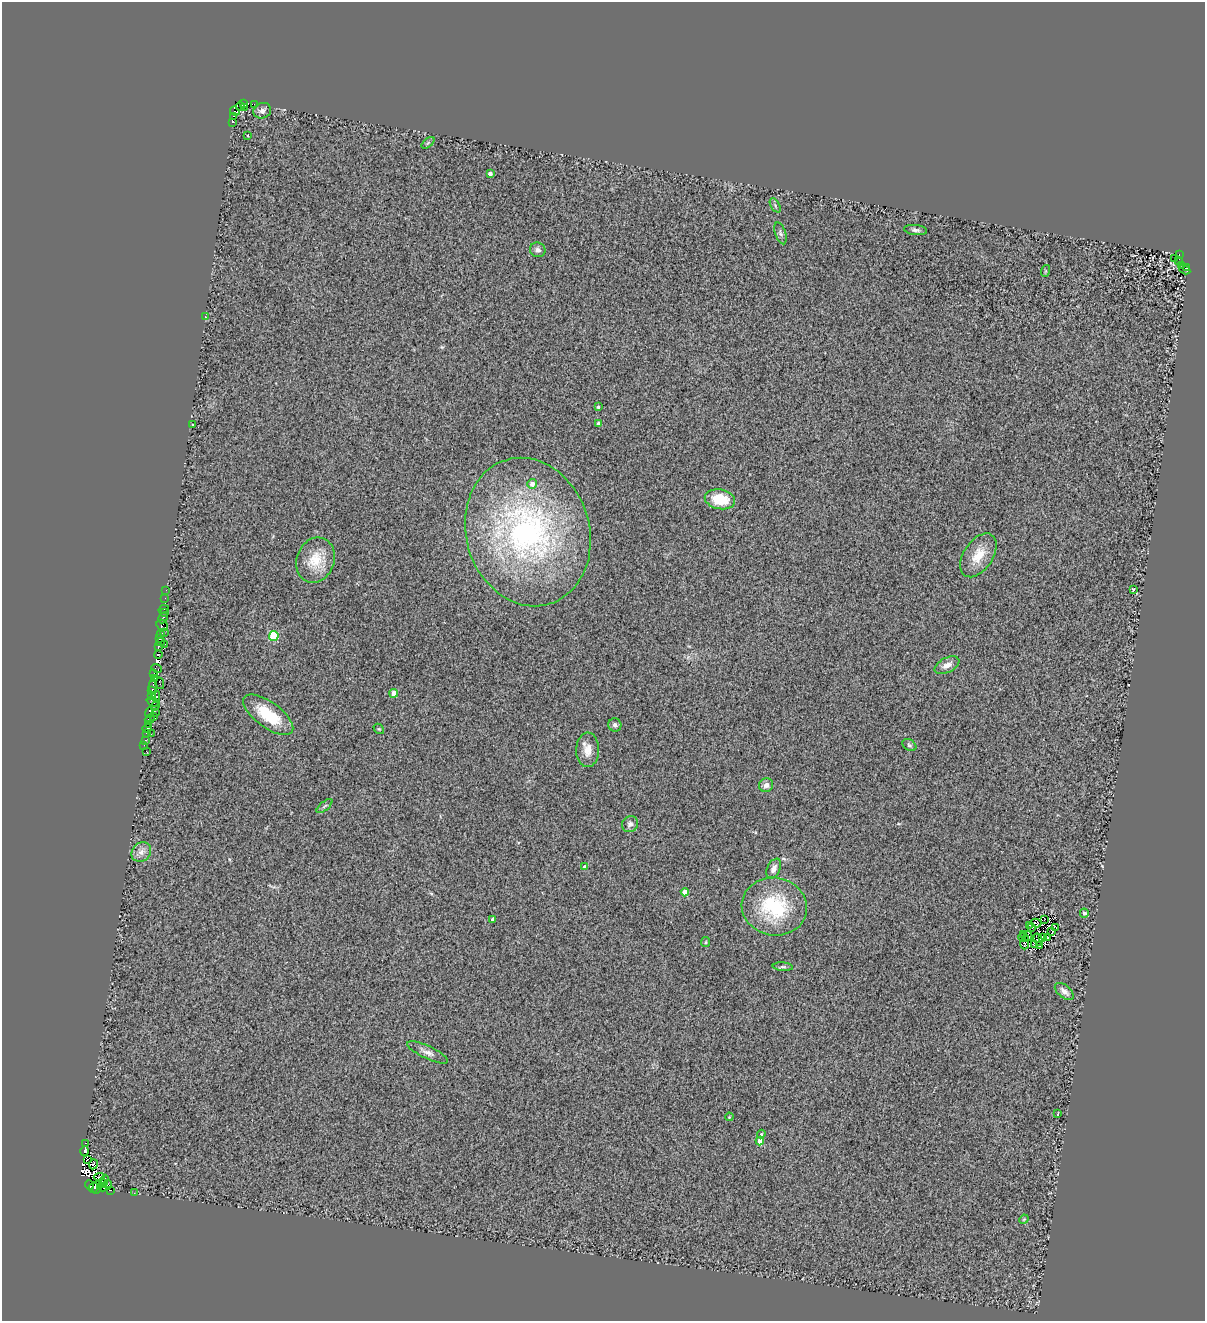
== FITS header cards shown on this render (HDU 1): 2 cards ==
NAXIS1  =                 1203
NAXIS2  =                 1319

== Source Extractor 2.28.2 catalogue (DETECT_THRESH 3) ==
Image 1203 x 1319 px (HDU 1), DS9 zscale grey, 1 PNG px = 1 image px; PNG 1207 x 1323 px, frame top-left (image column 1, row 1319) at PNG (2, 2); each listed source drawn as its Kron ellipse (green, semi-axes under 4 px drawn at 4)
Background 0.469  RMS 0.5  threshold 1.49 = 3 sigma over >= 5 px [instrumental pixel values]
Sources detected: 134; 13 with non-positive FLUX_AUTO (blend fragments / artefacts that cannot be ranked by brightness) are neither listed nor drawn; the other 121 listed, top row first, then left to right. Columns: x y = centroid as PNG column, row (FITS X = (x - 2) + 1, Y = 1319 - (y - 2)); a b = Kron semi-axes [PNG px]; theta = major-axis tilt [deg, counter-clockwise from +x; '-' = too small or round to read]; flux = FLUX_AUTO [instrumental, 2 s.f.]
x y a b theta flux
244 103 3 2 - 34
254 104 2 2 - 15
240 107 4 2 - 130
244 107 4 2 - 51
235 111 5 2 - 150
262 111 9 7 23 150
234 116 3 2 - 140
232 122 3 2 - 63
248 135 2 2 - 21
428 143 8 4 38 57
490 173 4 3 - 150
775 205 8 4 -59 68
916 230 11 5 -5 110
780 233 11 5 -71 82
538 250 8 7 - 130
1179 255 4 2 - 270
1175 258 3 2 - 40
1178 261 2 2 - 20
1182 266 4 2 - 190
1187 267 3 3 - 100
1185 269 6 3 -31 270
1045 271 6 4 71 32
205 317 3 2 - 74
598 407 3 3 - 52
193 424 3 3 - 59
598 424 4 4 - 160
532 484 5 5 - 200
720 499 15 10 -11 1000
528 532 75 61 -73 10000
978 555 24 14 56 710
315 560 23 19 69 890
1133 589 4 3 - 69
166 590 2 2 - 18
165 598 2 2 - 21
164 609 5 2 - 31
165 613 3 2 - 48
163 618 6 3 62 310
162 625 6 5 - 570
164 632 3 2 - 130
160 634 4 3 - 1200
274 636 5 4 - 1900
160 639 3 2 - 170
161 642 4 2 - 250
165 644 3 2 - 35
158 647 3 3 - 140
158 655 4 2 - 83
947 665 13 7 28 240
157 668 5 2 - 32
154 673 3 2 - 59
155 679 4 3 - 150
160 683 6 3 -78 160
153 686 7 2 88 310
152 690 3 2 - 170
394 693 4 4 - 520
152 695 4 2 - 450
156 696 5 3 - 600
153 702 7 4 -24 87
155 706 4 2 - 160
149 713 5 4 - 510
156 713 3 2 - 18
268 715 30 12 -36 1200
153 716 2 2 - 72
150 719 5 2 - 26
149 724 4 2 - 170
615 725 7 6 - 120
147 728 4 3 - 400
379 729 6 4 -42 38
147 733 3 2 - 180
151 734 2 2 - 32
145 740 3 3 - 72
144 745 3 2 - 23
909 745 7 5 -35 63
588 750 17 11 89 400
146 751 3 2 - 74
766 785 7 6 - 140
324 806 9 3 40 50
630 824 8 7 - 140
141 852 10 9 - 220
585 867 4 3 - 200
774 869 10 6 65 160
685 892 4 4 - 560
774 907 33 29 -11 2400
1084 913 4 4 - 83
493 919 4 4 - 180
1044 920 2 2 - 27
1036 923 5 2 - 19
1029 925 3 2 - 38
1031 928 3 2 - 26
1056 928 2 2 - 24
1052 932 3 2 - 20
1024 934 3 2 - 31
1028 936 5 2 - 61
1024 938 5 4 - 6.3
1043 938 3 3 - 38
1048 938 4 3 - 10
1038 940 6 2 -71 8.2
706 942 5 4 - 39
1024 944 5 2 - 37
1034 945 3 2 - 37
1039 946 3 2 - 25
783 967 10 4 -4 65
1064 991 11 6 -40 180
428 1052 22 6 -25 210
1058 1114 3 3 - 120
729 1117 4 3 - 28
761 1134 4 4 - 40
760 1141 4 4 - 530
86 1143 3 2 - 140
85 1151 4 3 - 850
87 1160 3 2 - 140
93 1164 5 3 - 1200
99 1177 5 2 - 590
104 1181 7 3 65 160
90 1185 4 3 - 1100
108 1185 5 3 - 400
94 1187 5 3 - 3600
97 1187 7 3 75 2600
103 1187 4 2 - 450
111 1190 3 2 - 900
134 1193 2 2 - 16
1024 1219 5 4 - 31
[13 non-positive-flux detections neither listed nor drawn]